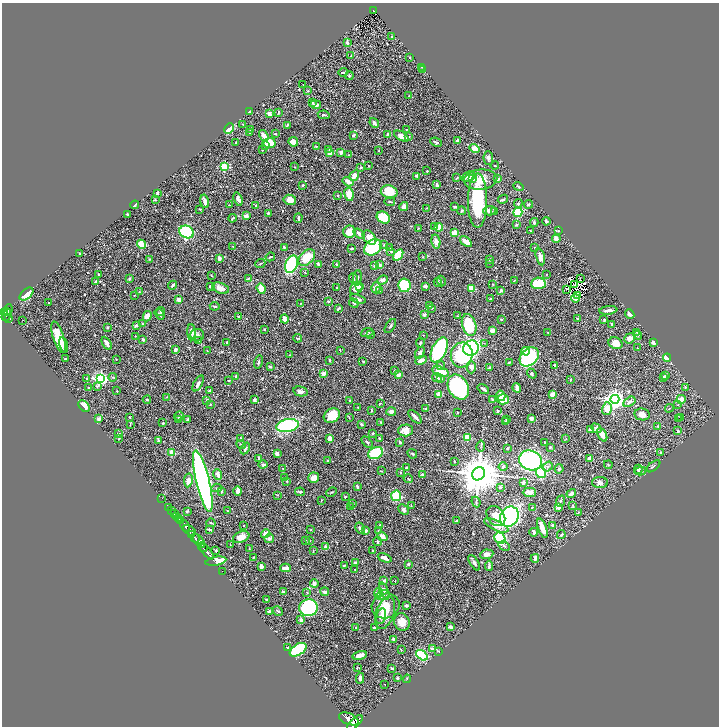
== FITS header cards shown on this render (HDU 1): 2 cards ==
NAXIS1  =                 1433
NAXIS2  =                 1448

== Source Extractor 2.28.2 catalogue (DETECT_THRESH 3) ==
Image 1433 x 1448 px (HDU 1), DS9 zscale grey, zoomed out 1/2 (1 PNG px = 2 x 2 image px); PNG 721 x 728 px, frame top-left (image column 1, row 1447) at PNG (2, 3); each listed source drawn as its Kron ellipse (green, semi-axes under 4 px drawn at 4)
Background 0.665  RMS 0.024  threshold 0.071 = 3 sigma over >= 5 px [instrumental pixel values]
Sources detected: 636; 44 cannot appear on this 1/2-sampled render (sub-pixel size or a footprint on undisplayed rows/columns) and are neither listed nor drawn; of the other 592, the 500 brightest by FLUX_AUTO listed and drawn (92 fainter detections omitted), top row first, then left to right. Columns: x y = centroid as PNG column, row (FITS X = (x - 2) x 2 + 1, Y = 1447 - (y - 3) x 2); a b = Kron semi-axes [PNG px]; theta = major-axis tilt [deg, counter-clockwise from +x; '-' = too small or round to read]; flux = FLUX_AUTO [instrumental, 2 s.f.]
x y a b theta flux
374 11 3 2 - 63
392 37 2 2 - 8.3
347 43 3 3 - 18
351 56 3 2 - 4.3
410 58 2 2 - 4.1
422 67 3 2 - 3.2
423 70 2 1 - 2.5
343 72 5 2 - 7.2
349 76 4 4 - 6.1
303 85 2 1 - 2.2
307 91 4 3 - 4.1
409 96 2 2 - 2.4
312 102 3 2 - 3.6
316 105 5 3 - 17
249 112 3 3 - 4.6
278 112 4 2 - 4.2
269 114 3 3 - 21
324 115 6 2 -9 7.2
374 123 5 3 - 18
243 124 3 2 - 2.7
288 125 4 2 - 4.6
229 129 5 3 - 210
250 129 2 2 - 4
406 129 3 2 - 2.7
250 133 2 2 - 2.5
275 134 3 2 - 3.8
387 134 3 3 - 5.2
264 135 6 3 -54 34
354 135 4 3 - 7.6
401 136 8 4 -29 40
409 137 3 2 - 3.5
458 141 3 3 - 19
236 142 3 2 - 2.7
293 142 5 4 - 30
436 142 6 2 -23 5.7
269 143 6 5 - 81
265 146 3 3 - 6.7
316 146 4 3 - 4.3
474 148 5 4 - 36
329 149 3 2 - 5.1
262 150 2 2 - 2.2
379 151 3 2 - 2.2
330 153 2 2 - 94
341 153 3 2 - 15
348 155 2 2 - 2.8
488 158 6 4 -87 12
369 166 2 1 - 2.5
495 166 4 2 - 3.1
224 167 3 3 - 290
295 167 3 2 - 2.2
361 167 3 3 - 4.6
427 171 2 2 - 3.2
354 176 6 3 57 29
417 176 3 3 - 10
468 176 7 4 23 27
457 178 4 2 - 3
472 179 4 3 - 59
497 179 2 2 - 19
481 180 17 10 5 72
348 182 6 3 -32 30
303 185 4 3 - 7.8
437 185 4 3 - 14
518 187 5 2 - 8.2
389 192 8 6 -12 110
157 193 3 2 - 7.4
349 194 7 4 -82 62
338 195 2 2 - 5.8
238 199 7 3 -73 17
503 199 5 4 - 6.7
155 200 3 2 - 4
290 200 6 5 - 39
478 200 27 9 90 380
205 201 7 3 -77 18
390 202 5 2 - 4.2
518 203 4 4 - 5.4
528 204 4 3 - 6.3
135 205 4 1 - 5
230 205 3 2 - 3.4
256 205 2 2 - 5.6
404 206 5 3 - 28
455 207 4 2 - 8.5
427 208 3 2 - 2.2
200 209 3 2 - 3.6
462 211 4 3 - 8.1
489 211 6 4 5 23
494 212 3 3 - 3.5
518 212 5 4 - 190
268 213 2 2 - 8.3
127 214 3 2 - 6.4
246 216 2 2 - 60
383 217 7 5 -33 170
232 218 4 2 - 4.7
298 218 5 2 - 9.4
546 221 4 3 - 8.3
534 222 4 2 - 6.3
516 225 3 3 - 8.2
435 227 4 3 - 4.9
439 227 4 3 - 67
418 228 2 2 - 2.3
530 231 3 2 - 4.9
558 231 3 3 - 2.9
187 232 7 6 - 430
349 232 6 6 - 58
455 233 3 3 - 75
359 234 6 3 -35 20
369 238 8 5 -49 36
556 239 4 2 - 42
466 241 7 3 -39 39
436 242 7 4 -79 21
141 244 5 3 - 130
384 245 3 2 - 3.8
232 246 3 2 - 3.3
284 247 2 2 - 13
373 247 10 7 37 340
535 247 3 2 - 3.3
390 248 3 2 - 2.4
351 249 3 2 - 4.7
391 251 4 3 - 4.7
79 254 2 2 - 3.9
398 255 6 4 57 150
270 257 5 2 - 5.1
307 257 10 6 45 110
423 257 3 2 - 2.5
540 257 8 4 -77 30
219 258 3 3 - 16
149 259 3 2 - 3.1
489 259 4 3 - 7.6
260 263 5 1 - 2.5
490 263 3 2 - 2.5
292 264 9 6 69 330
318 264 3 3 - 9.3
337 264 4 3 - 5.5
379 265 4 3 - 15
375 266 3 2 - 11
305 273 2 2 - 2.1
99 274 3 2 - 6.1
546 274 3 2 - 3.4
211 275 2 2 - 2.7
357 278 8 3 83 7.4
580 278 2 1 - 3.2
129 279 3 2 - 8.1
248 279 4 2 - 3.2
353 279 5 2 - 5.6
382 280 5 4 - 18
514 280 3 2 - 2.3
96 281 3 2 - 8.1
441 281 5 3 - 5.3
438 282 4 3 - 7.6
538 283 7 5 5 140
493 284 3 3 - 2.9
575 284 2 1 - 2.3
173 285 4 3 - 7.2
405 285 7 6 - 190
210 286 3 2 - 5.7
360 286 4 3 - 33
425 286 4 3 - 13
221 288 9 5 -20 33
261 288 5 4 - 71
337 288 2 2 - 7.3
356 288 7 5 45 23
376 288 5 4 - 21
472 288 3 3 - 95
567 289 3 1 - 4.2
380 290 3 3 - 5.9
501 290 3 2 - 9
139 291 3 2 - 3.4
26 294 8 5 40 64
134 295 2 2 - 2.1
577 295 3 1 - 2.6
575 298 4 3 - 6.4
358 299 8 3 -19 15
490 299 3 2 - 3.5
178 300 4 3 - 22
328 301 2 2 - 19
49 303 2 1 - 2.2
301 303 3 2 - 2.2
354 303 5 3 - 8.7
215 306 5 2 - 4.7
429 306 4 3 - 4.1
338 308 4 2 - 6.8
432 308 4 2 - 2.8
8 310 6 3 69 310
608 310 9 2 6 18
161 311 4 3 - 6.5
4 312 3 2 - 370
6 312 3 2 - 240
160 314 6 3 -54 5.5
630 314 5 3 - 17
7 315 6 2 54 300
424 315 2 2 - 26
147 316 5 4 - 38
457 316 3 2 - 2.2
238 317 2 2 - 4.4
8 318 3 2 - 140
284 319 4 3 - 28
501 319 2 2 - 10
578 319 3 2 - 4.6
23 320 2 1 - 16
604 320 3 2 - 5.4
142 323 2 2 - 3.3
612 324 3 2 - 5.3
136 325 3 2 - 13
469 325 11 7 -73 200
390 326 8 2 57 6.1
107 327 2 2 - 5.6
264 329 2 2 - 4.9
492 330 4 4 - 20
191 332 8 4 -87 23
547 332 3 2 - 2.3
637 332 3 2 - 2.4
367 333 6 3 20 9.4
371 334 3 2 - 2.5
197 335 7 6 - 12
423 335 2 2 - 2.7
638 335 4 2 - 3.9
135 336 3 2 - 2.3
58 337 16 5 -72 100
298 338 4 2 - 3.5
629 338 5 4 - 21
143 339 3 3 - 14
198 341 4 3 - 8
227 342 3 3 - 3.2
654 342 3 3 - 32
107 343 7 3 -59 19
420 343 5 3 - 6.5
484 343 2 2 - 2.5
615 343 7 6 - 54
64 345 8 3 -80 11
471 348 8 7 - 450
637 348 3 2 - 2.5
175 350 3 3 - 13
340 350 3 2 - 2.7
439 350 13 7 64 480
207 351 3 2 - 2.2
526 351 4 4 - 64
420 353 6 4 59 10
289 355 3 3 - 3.8
462 355 12 11 - 430
529 357 11 8 43 290
667 358 4 3 - 31
65 359 2 2 - 5.1
116 359 2 2 - 2.8
329 360 3 2 - 5.3
421 360 6 3 24 23
363 361 2 2 - 4.7
258 362 6 3 76 8
509 362 3 2 - 3.9
555 365 4 3 - 8.4
441 366 4 3 - 7.1
270 367 3 3 - 8.1
471 367 6 4 -90 18
490 368 4 2 - 9
394 370 3 3 - 5.1
440 372 8 5 -19 110
324 373 3 3 - 30
532 373 5 3 - 7.7
398 375 2 2 - 50
665 376 3 3 - 8.5
112 377 4 3 - 3.8
236 377 3 3 - 12
437 377 5 3 - 7.4
663 377 3 2 - 2.2
87 378 4 3 - 3.6
100 379 4 4 - 1100
441 379 4 4 - 9.7
570 380 2 2 - 6.2
229 381 2 2 - 3.6
198 383 9 3 60 15
97 386 4 3 - 6
458 387 13 9 -62 530
685 387 3 2 - 3.7
88 388 2 2 - 3
517 388 5 3 - 20
483 389 6 2 -36 11
117 391 3 2 - 2.3
210 391 4 2 - 5
300 391 7 4 -13 16
439 394 4 3 - 47
552 395 3 3 - 52
501 396 5 4 - 45
166 397 3 3 - 2.2
492 399 3 2 - 3.3
503 399 6 5 - 60
615 399 4 4 - 2700
681 399 4 4 - 41
147 400 4 3 - 4.4
207 400 3 2 - 12
254 400 3 3 - 8.5
350 400 2 2 - 4.4
629 402 7 4 31 15
380 403 3 2 - 2.8
210 404 3 2 - 2.3
678 404 3 2 - 2.4
84 406 6 4 -47 42
358 407 2 2 - 2.9
669 408 4 2 - 2.6
426 409 2 2 - 7.1
607 409 6 5 - 53
372 411 3 2 - 4.7
497 411 3 2 - 6
391 412 5 4 - 16
457 412 3 2 - 2.8
642 414 8 6 -9 27
332 415 8 6 29 76
179 416 5 3 - 10
130 417 4 2 - 2.9
415 417 8 3 -46 20
349 418 4 2 - 2.7
680 418 4 2 - 3.3
99 419 2 2 - 57
506 419 3 2 - 2.3
531 419 2 2 - 43
678 419 2 1 - 21
178 420 4 3 - 4.8
188 420 3 3 - 12
506 421 3 2 - 2.4
381 422 3 2 - 4.4
163 423 4 3 - 4.5
130 425 4 2 - 2.8
362 425 3 3 - 4.6
287 426 11 6 10 450
658 426 3 2 - 4.4
596 428 5 4 - 19
591 429 3 3 - 15
406 430 7 6 - 36
678 431 3 3 - 5.7
373 433 2 2 - 13
119 434 3 2 - 6.6
602 435 7 4 -64 31
240 438 4 2 - 3.3
330 438 4 4 - 26
379 438 3 2 - 4
467 438 4 4 - 50
119 439 3 2 - 4.4
565 439 4 2 - 2.5
159 441 4 3 - 7
367 442 7 3 -47 5.7
400 442 3 2 - 7.9
544 442 2 1 - 2.7
241 444 5 2 - 3.9
481 446 5 2 - 5.2
550 447 3 3 - 4
245 448 6 4 64 15
507 448 3 2 - 6.3
172 452 2 2 - 92
660 452 3 3 - 5
277 453 3 3 - 20
375 453 7 6 - 200
412 454 5 3 - 7.6
259 458 4 3 - 4
590 459 3 3 - 25
531 460 11 9 -21 570
327 461 4 2 - 4.5
455 461 2 2 - 8.3
263 464 4 3 - 8.5
608 465 4 2 - 2.7
653 466 8 1 40 3
406 467 3 2 - 4
503 467 4 3 - 7.5
548 467 5 4 - 10
283 468 2 2 - 2.6
559 469 4 3 - 8.3
638 469 5 3 - 8.9
381 471 3 2 - 2.9
641 471 5 3 - 7
400 472 4 2 - 3.1
541 473 5 5 - 120
218 474 5 3 - 26
422 474 3 3 - 5.8
478 474 7 6 - 20000
285 478 3 2 - 3.1
314 478 5 5 - 38
408 479 5 2 - 3
188 480 7 4 81 31
203 481 31 6 -77 2200
287 481 2 2 - 4.8
523 482 2 2 - 39
600 483 8 5 2 14
357 486 4 2 - 6.2
500 487 3 3 - 6.3
217 488 5 3 - 5.1
222 491 3 2 - 4.6
238 491 5 3 - 30
300 492 5 3 - 8.1
332 492 5 2 - 3.6
529 492 6 4 0 23
571 494 5 3 - 14
277 495 4 2 - 2.6
396 496 5 5 - 140
345 497 2 2 - 4
161 498 3 1 - 5.7
321 500 4 2 - 2.3
560 501 5 3 - 5.6
476 502 5 2 - 3.9
353 503 3 3 - 4
411 505 3 2 - 2.3
351 506 2 2 - 3.3
573 506 3 3 - 4.7
168 507 2 1 - 31
532 507 3 2 - 2.4
559 507 4 3 - 26
171 510 2 1 - 180
404 510 6 4 -43 9.9
187 511 4 3 - 4.2
227 511 3 2 - 2.2
578 513 3 2 - 2.6
175 514 3 2 - 230
496 516 11 8 -52 48
177 517 2 2 - 550
509 517 10 9 - 790
178 518 3 2 - 690
181 521 3 2 - 770
456 521 2 2 - 5.9
211 523 4 2 - 3.6
244 525 2 2 - 3.5
380 525 3 2 - 3.9
496 525 13 5 -24 37
553 525 3 3 - 9.7
185 526 6 3 -58 2600
360 528 6 3 -64 14
542 528 10 3 -70 57
209 529 3 2 - 7.1
189 530 7 3 -28 1000
311 530 3 2 - 2.2
365 531 4 3 - 11
378 531 3 2 - 2.3
534 532 4 2 - 14
191 534 2 1 - 240
266 534 5 3 - 24
561 535 4 3 - 7
382 536 5 4 - 22
241 537 8 5 20 49
195 538 5 2 - 1000
269 538 5 4 - 13
500 538 6 5 - 410
199 541 8 3 -53 730
306 541 2 2 - 3.2
309 541 2 2 - 2.2
377 541 4 3 - 6.8
230 545 3 2 - 2.5
504 546 6 3 -30 5.2
203 547 5 2 - 1600
325 547 3 3 - 15
249 549 3 2 - 2.7
216 550 4 2 - 5.1
373 550 3 2 - 3.1
313 551 3 2 - 2.5
207 552 9 3 -49 1300
487 554 6 4 9 20
253 557 2 2 - 2.9
385 558 7 3 -22 24
535 558 4 2 - 21
216 561 10 2 10 160
355 562 3 3 - 7.5
474 563 9 3 -59 13
408 564 3 3 - 10
344 565 3 2 - 4.5
489 566 5 2 - 7.9
261 567 3 3 - 20
286 568 5 2 - 33
355 569 2 2 - 3
222 571 2 1 - 18
384 580 2 2 - 16
395 581 3 2 - 2.1
314 583 4 4 - 12
384 591 9 3 -67 9.6
283 592 3 2 - 12
307 592 3 2 - 3
325 592 4 3 - 16
378 593 5 3 - 5.1
383 595 7 3 20 8.2
266 600 3 2 - 3.2
406 605 3 3 - 10
386 606 14 12 22 75
308 608 9 8 - 780
278 611 5 2 - 5.3
269 612 4 3 - 6.7
385 613 17 9 71 72
381 616 8 4 74 23
301 620 4 2 - 12
402 622 9 7 -73 48
450 627 4 2 - 8.4
356 628 2 2 - 3.5
374 628 3 2 - 12
393 639 2 2 - 16
288 647 3 2 - 4.2
432 649 4 3 - 13
298 650 9 5 32 370
401 650 3 2 - 2.5
439 651 4 2 - 2.9
360 655 7 3 16 27
422 655 6 4 -38 380
357 667 3 2 - 3.9
392 668 3 2 - 5.1
360 678 5 3 - 14
397 678 2 2 - 9.1
407 679 4 1 - 2.7
385 684 2 2 - 4.4
349 719 10 5 -22 5200
355 723 10 4 44 4500
At the frame edge (FLAGS 8, measured only in part): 1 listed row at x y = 355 723
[92 fainter detections neither listed nor drawn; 44 sub-pixel or undisplayed-footprint detections neither listed nor drawn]